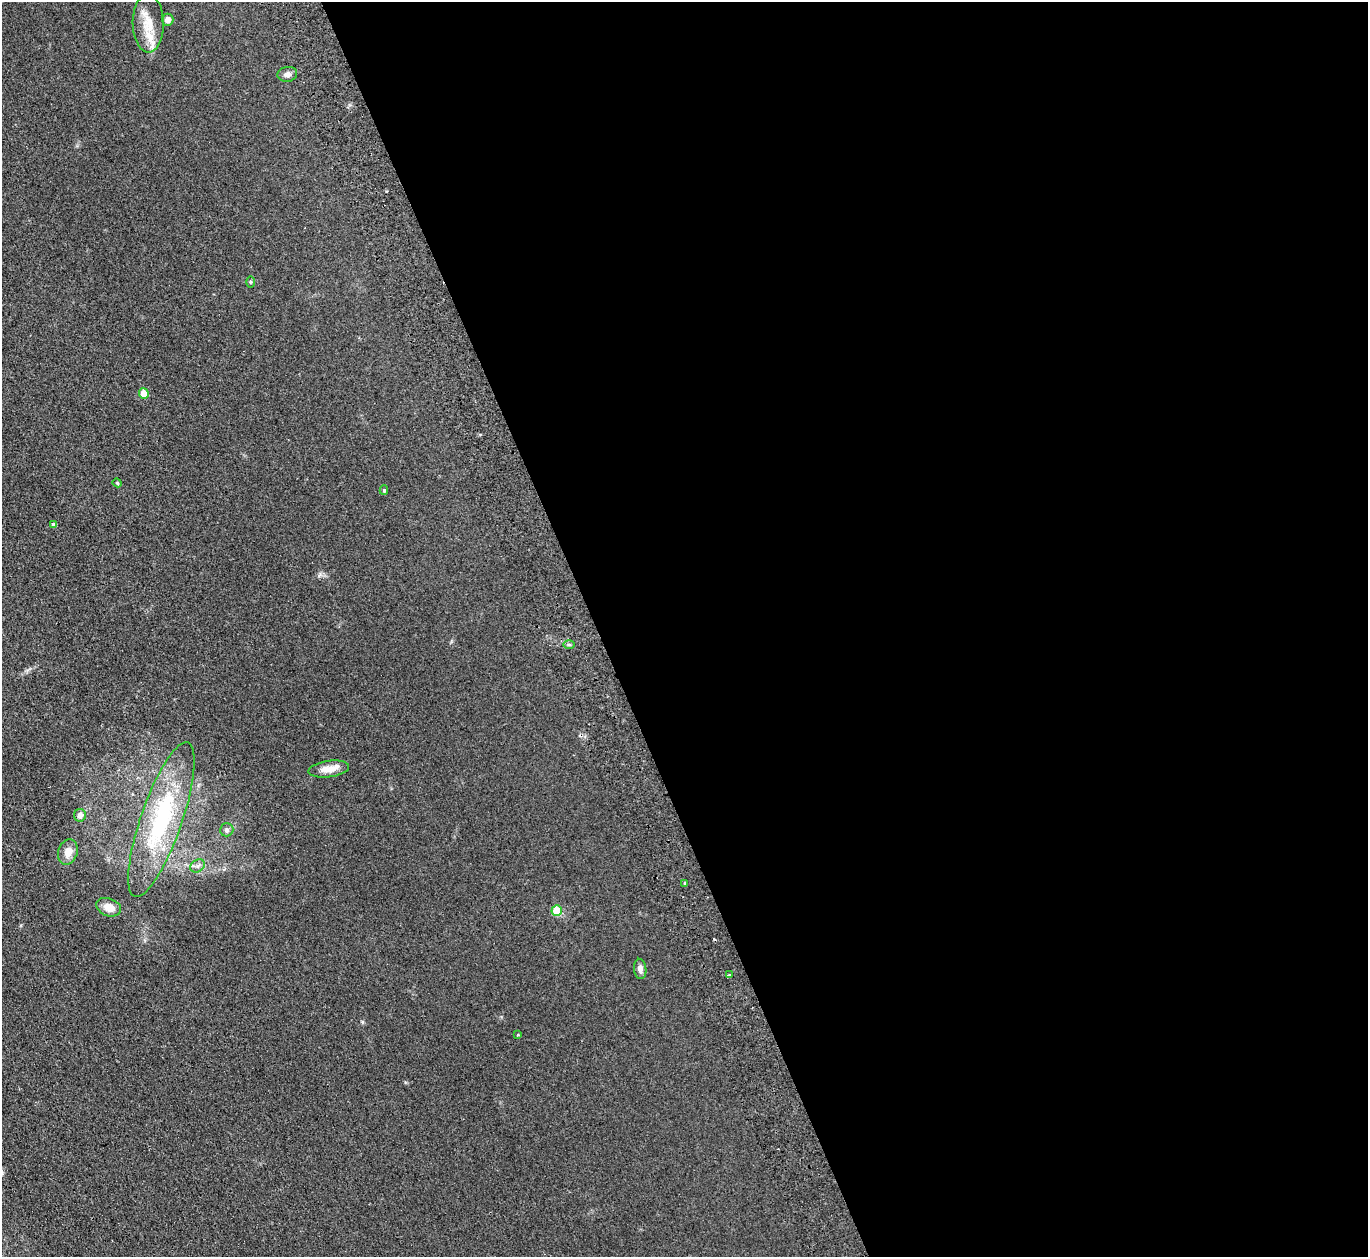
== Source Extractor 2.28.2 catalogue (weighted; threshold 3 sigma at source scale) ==
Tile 8 of 4 x 4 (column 4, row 2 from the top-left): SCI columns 4155-5520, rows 2685-3939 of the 5574 x 5496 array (HDU 1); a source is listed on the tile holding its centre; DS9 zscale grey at full resolution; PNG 1370 x 1259 px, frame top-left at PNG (2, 2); each listed source drawn as its Kron ellipse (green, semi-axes under 4 px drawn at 4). Shown black and unused: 57% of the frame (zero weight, under 2 of 3 exposures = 3% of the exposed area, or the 3 px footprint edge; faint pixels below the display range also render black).
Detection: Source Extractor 2.28.2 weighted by HDU 2 'WHT'; one run over the whole footprint, this tile lists its part. Background 0.0465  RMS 0.0085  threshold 0.038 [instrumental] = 3 sigma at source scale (4.5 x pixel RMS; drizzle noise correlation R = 1.50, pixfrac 1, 0.05/0.05 arcsec/px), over >= 5 px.
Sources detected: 24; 2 cosmic-ray / hot-pixel residue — neither listed nor drawn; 1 inside a brighter listed object's ellipse — not listed separately; the other 21 listed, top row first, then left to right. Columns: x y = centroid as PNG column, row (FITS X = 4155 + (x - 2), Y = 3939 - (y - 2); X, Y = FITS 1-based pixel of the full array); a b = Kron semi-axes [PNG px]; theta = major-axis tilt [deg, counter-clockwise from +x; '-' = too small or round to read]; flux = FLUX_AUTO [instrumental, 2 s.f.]
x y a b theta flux
168 20 6 5 - 4.7
148 23 29 15 -89 17
287 74 10 7 9 3.4
250 282 6 4 -90 0.81
144 393 5 5 - 14
117 483 4 4 - 0.93
384 490 5 4 - 1.1
54 525 4 4 - 3.1
569 645 6 4 -1 1.2
329 769 20 8 7 8.9
80 815 6 6 - 4.7
161 820 82 20 71 89
227 830 7 6 - 1.9
68 852 13 9 72 7.8
198 866 8 6 35 2.6
684 883 3 3 - 0.98
109 907 13 8 -21 9.3
557 911 5 5 - 23
640 969 10 6 -84 4
730 974 3 3 - 4.4
517 1034 4 3 - 0.91